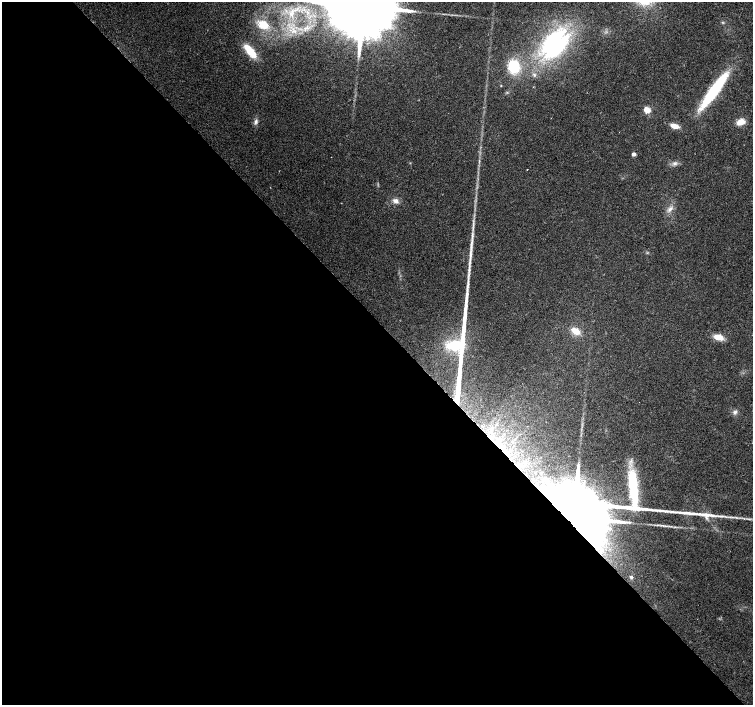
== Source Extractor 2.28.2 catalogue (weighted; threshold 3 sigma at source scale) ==
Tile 9 of 4 x 4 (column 1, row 3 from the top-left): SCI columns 4-1505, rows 1618-3022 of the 6013 x 5980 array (HDU 1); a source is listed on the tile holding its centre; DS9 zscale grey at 2 x 2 block average (1 PNG px = mean of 2 x 2 image px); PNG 755 x 707 px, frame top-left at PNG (2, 2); no overlay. Shown black and unused: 54% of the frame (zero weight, under 2 of 3 exposures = <1% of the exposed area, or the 3 px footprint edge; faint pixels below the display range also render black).
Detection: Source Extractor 2.28.2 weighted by HDU 2 'WHT'; one run over the whole footprint, this tile lists its part. Background 0.0373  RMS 0.0076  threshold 0.0343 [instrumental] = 3 sigma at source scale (4.5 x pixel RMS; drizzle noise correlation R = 1.50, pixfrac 1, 0.0396/0.0396 arcsec/px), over >= 5 px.
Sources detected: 37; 1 inside a brighter object's white glare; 1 cosmic-ray / hot-pixel residue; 2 long thin detections or spike segments (spike, bleed or trail) — not listed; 2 inside a brighter listed object's ellipse — not listed separately; the other 31 listed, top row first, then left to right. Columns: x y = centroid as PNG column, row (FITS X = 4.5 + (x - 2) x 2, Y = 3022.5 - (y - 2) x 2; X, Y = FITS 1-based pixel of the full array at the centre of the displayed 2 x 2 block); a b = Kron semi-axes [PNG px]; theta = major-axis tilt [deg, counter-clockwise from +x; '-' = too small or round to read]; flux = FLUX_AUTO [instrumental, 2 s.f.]
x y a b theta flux
363 7 22 13 38 43000
291 14 9 8 - 21
722 22 5 2 - 1.9
263 25 10 8 -24 37
294 31 7 3 -29 7
553 43 42 18 46 240
250 51 20 7 -51 40
514 67 13 12 - 63
501 86 3 2 - 1.1
714 90 37 7 54 180
647 110 3 3 - 55
256 122 7 5 77 5.7
741 122 9 6 21 18
675 126 8 4 -19 18
634 154 3 2 - 14
675 163 6 5 - 5.6
527 169 2 2 - 0.96
396 201 7 6 - 8.7
670 209 9 5 46 8.4
470 254 22 4 87 19
576 331 9 5 -33 24
718 337 11 6 -14 19
455 345 17 11 4 69
735 412 6 5 - 5.3
482 426 3 2 - 1.4
502 447 7 6 - 9.9
631 461 5 2 - 2
576 515 22 13 22 44000
736 517 6 2 -11 2.7
663 525 6 2 -9 3.1
631 577 4 4 - 3.2
Overlapping masked pixels (flux is a lower limit): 2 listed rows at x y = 502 447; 576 515
Isophote crosses this tile's border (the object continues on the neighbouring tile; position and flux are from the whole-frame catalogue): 1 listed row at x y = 363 7
Diffuse or blended objects may show on this block-average render without a row.